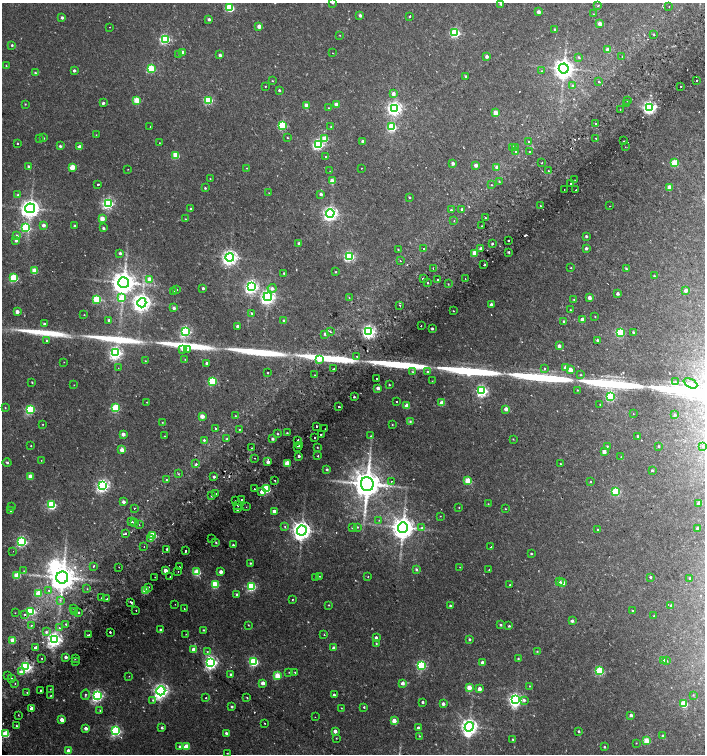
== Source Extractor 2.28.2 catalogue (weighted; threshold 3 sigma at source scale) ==
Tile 10 of 4 x 4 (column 2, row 3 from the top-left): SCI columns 1598-3002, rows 1557-3060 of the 6068 x 6115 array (HDU 1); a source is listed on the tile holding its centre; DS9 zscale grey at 2 x 2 block average (1 PNG px = mean of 2 x 2 image px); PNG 707 x 756 px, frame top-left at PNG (2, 3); each listed source drawn as its Kron ellipse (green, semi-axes under 4 px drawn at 4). Shown black and unused: <1% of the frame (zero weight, under 2 of 3 exposures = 3% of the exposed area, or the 3 px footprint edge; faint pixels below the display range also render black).
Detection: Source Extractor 2.28.2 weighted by HDU 2 'WHT'; one run over the whole footprint, this tile lists its part. Background 0.0101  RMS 0.0028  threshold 0.0126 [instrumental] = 3 sigma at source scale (4.5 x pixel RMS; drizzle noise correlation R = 1.50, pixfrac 1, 0.0396/0.0396 arcsec/px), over >= 5 px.
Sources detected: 529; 7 too faint to see at this stretch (2 x 2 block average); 1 inside a brighter object's white glare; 16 cosmic-ray / hot-pixel residue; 10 long thin detections or spike segments (spike, bleed or trail) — neither listed nor drawn; the other 495 listed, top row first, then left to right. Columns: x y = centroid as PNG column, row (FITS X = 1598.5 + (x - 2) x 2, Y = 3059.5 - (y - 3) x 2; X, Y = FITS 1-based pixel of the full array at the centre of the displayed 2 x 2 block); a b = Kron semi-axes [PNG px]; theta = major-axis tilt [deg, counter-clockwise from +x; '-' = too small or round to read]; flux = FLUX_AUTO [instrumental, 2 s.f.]
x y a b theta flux
333 3 3 2 - 0.49
501 4 2 2 - 1.7
598 6 2 2 - 0.46
669 6 2 2 - 0.33
230 8 3 3 - 41
538 12 2 2 - 4.3
593 14 2 2 - 0.39
360 15 3 2 - 2.5
410 16 2 2 - 1.7
62 17 2 2 - 1.7
209 19 2 2 - 1.7
599 23 2 2 - 5.6
259 26 2 2 - 7.1
110 27 2 2 - 0.3
555 29 3 2 - 1.1
455 33 3 3 - 64
654 34 2 2 - 0.53
340 35 2 2 - 0.29
165 39 3 3 - 80
12 45 2 2 - 0.91
608 50 2 2 - 11
183 52 3 3 - 2.1
333 53 2 2 - 0.44
179 54 3 3 - 0.72
220 55 2 2 - 2.2
487 56 2 2 - 2.4
622 56 2 2 - 1
579 57 3 3 - 0.89
6 66 2 2 - 0.39
564 68 5 5 - 540
151 69 3 3 - 37
74 70 2 2 - 1.9
542 71 2 2 - 0.33
35 73 3 2 - 0.8
466 76 3 3 - 0.74
697 80 2 2 - 2.6
272 81 2 2 - 0.34
599 81 2 2 - 1.2
265 86 2 2 - 0.69
573 86 3 3 - 2.3
681 86 2 2 - 1
279 90 2 2 - 1.1
393 94 3 3 - 3.6
137 100 3 3 - 25
208 100 3 3 - 43
627 101 2 2 - 0.56
103 103 2 2 - 1.7
626 103 2 2 - 0.53
25 104 2 2 - 0.43
306 105 2 2 - 6.3
336 105 3 2 - 7.7
328 108 2 2 - 0.32
394 108 4 4 - 210
649 108 4 4 - 180
620 109 2 2 - 0.52
495 113 3 2 - 9.4
596 124 2 2 - 1.1
283 125 3 3 - 50
150 127 2 2 - 0.42
331 127 3 2 - 0.69
392 127 3 3 - 46
96 135 2 2 - 0.25
40 138 2 2 - 0.31
43 138 2 2 - 0.96
287 138 2 2 - 0.4
325 138 3 3 - 18
596 138 2 2 - 0.45
362 141 2 2 - 1.9
624 141 2 2 - 0.34
529 142 2 2 - 2.8
17 143 2 2 - 1
159 143 2 2 - 0.39
318 144 4 3 - 88
60 146 2 2 - 1.4
80 147 2 2 - 5.3
625 147 2 2 - 0.21
513 148 2 2 - 2.2
515 148 2 2 - 0.96
515 151 2 2 - 1.6
529 152 2 2 - 0.7
176 155 3 3 - 24
325 157 2 2 - 2.4
453 163 2 2 - 2.9
542 163 2 2 - 0.83
674 163 3 3 - 29
476 165 2 2 - 4.1
28 166 3 2 - 1.3
72 167 3 3 - 15
497 167 3 3 - 3.1
247 168 2 2 - 0.37
361 168 2 2 - 0.44
128 169 2 2 - 0.23
330 171 2 2 - 0.47
548 171 2 2 - 0.82
210 179 2 2 - 0.29
575 180 2 2 - 0.41
332 181 3 3 - 11
499 181 2 2 - 0.57
570 184 2 2 - 1.8
98 185 2 2 - 4.2
492 185 2 2 - 0.82
669 187 3 2 - 9.8
205 188 2 2 - 0.81
564 189 2 2 - 0.39
576 190 2 2 - 3.1
269 193 2 2 - 0.2
321 194 3 2 - 2.1
18 195 3 3 - 1.3
409 197 2 2 - 0.66
108 203 4 3 - 110
540 205 2 2 - 0.92
609 206 2 2 - 0.4
30 208 5 4 - 460
191 209 2 2 - 0.7
462 209 2 2 - 2
451 210 2 2 - 1
330 213 4 4 - 220
102 218 3 2 - 8.6
485 218 2 2 - 1.8
185 219 2 2 - 0.4
454 221 2 2 - 0.68
43 225 2 2 - 3.8
74 226 2 2 - 1.3
481 226 2 2 - 0.66
26 228 3 3 - 53
103 228 3 2 - 1.3
17 235 3 3 - 0.98
586 236 3 2 - 1.1
16 240 2 2 - 1.7
508 240 2 2 - 1.6
299 243 2 2 - 1.6
492 244 2 2 - 1.1
481 248 4 3 - 1.2
586 248 2 2 - 2.2
398 249 2 2 - 0.4
423 249 2 2 - 0.81
509 252 2 2 - 1.4
120 253 3 3 - 1.4
474 253 3 3 - 12
349 256 3 3 - 82
230 257 4 4 - 250
400 261 2 2 - 1
484 264 2 2 - 3.6
433 268 2 2 - 0.89
571 268 2 2 - 0.43
626 269 2 2 - 0.79
34 271 3 3 - 18
336 272 3 2 - 0.42
284 273 3 2 - 0.7
654 276 2 2 - 0.72
14 278 3 3 - 48
149 279 3 3 - 6.9
423 279 2 2 - 2.4
465 279 2 2 - 1.1
438 280 2 2 - 1.7
124 282 5 5 - 840
428 283 2 2 - 1.6
448 284 3 2 - 0.32
251 286 4 4 - 170
203 288 2 2 - 1.4
272 288 4 4 - 2.3
177 289 2 2 - 0.29
686 290 2 2 - 5.7
174 291 2 2 - 0.67
618 294 2 2 - 2.2
268 297 4 4 - 220
349 297 2 2 - 0.28
121 298 4 3 - 16
589 298 3 2 - 5.1
97 299 3 3 - 32
574 300 3 3 - 0.76
142 303 5 4 - 350
491 304 3 3 - 1.7
400 306 3 2 - 1.2
174 308 3 2 - 2.1
570 310 3 2 - 0.35
453 311 2 2 - 0.39
17 312 2 2 - 4.7
252 313 2 2 - 0.68
84 315 2 2 - 0.32
595 317 2 2 - 0.38
582 319 2 2 - 5.9
109 320 2 2 - 2
283 320 2 2 - 0.96
564 321 3 2 - 0.84
44 324 3 3 - 1
238 326 2 2 - 2.3
421 326 2 2 - 0.94
432 329 2 2 - 1.4
185 331 3 3 - 100
330 331 2 2 - 1.1
368 331 4 4 - 170
633 332 3 3 - 0.99
620 333 3 3 - 38
325 334 3 2 - 1.1
597 340 2 2 - 0.95
47 341 3 3 - 0.67
559 346 2 2 - 2.8
183 349 3 3 - 3.1
188 349 3 2 - 1.7
116 353 4 4 - 160
356 356 2 2 - 0.56
185 359 2 2 - 0.33
319 360 4 3 - 4.1
145 361 2 2 - 0.54
64 362 2 2 - 0.18
207 363 2 2 - 2.3
118 368 2 2 - 0.27
566 368 3 3 - 9.5
334 369 3 2 - 0.95
545 369 3 2 - 0.79
570 370 3 3 - 7.9
413 372 3 2 - 0.48
428 372 4 3 - 1
268 373 2 2 - 0.71
315 375 3 2 - 0.43
581 375 3 2 - 0.5
376 378 2 2 - 0.53
212 381 3 3 - 40
432 381 2 2 - 0.3
32 382 2 2 - 0.47
676 382 3 2 - 0.59
690 383 7 3 -26 2.2
74 385 2 2 - 0.19
389 385 2 2 - 0.57
378 388 2 2 - 3.8
577 390 2 2 - 0.37
482 391 4 3 - 110
354 397 2 2 - 0.94
610 397 3 3 - 58
147 402 2 2 - 0.31
397 402 2 2 - 1.5
442 403 3 2 - 9.6
600 405 2 2 - 0.36
339 406 2 2 - 1.5
407 406 3 2 - 9.1
5 408 2 2 - 0.42
116 408 3 3 - 43
506 409 2 2 - 4.9
30 410 3 3 - 63
633 414 2 2 - 1.1
675 415 3 3 - 1.3
202 416 2 2 - 9.4
235 416 2 2 - 0.4
410 421 3 3 - 0.72
162 422 2 2 - 0.35
43 424 2 2 - 0.34
392 424 3 2 - 0.43
317 426 2 2 - 4.5
215 428 2 2 - 0.75
325 429 2 2 - 0.31
239 430 2 2 - 0.63
287 433 2 2 - 0.66
123 434 2 2 - 4.3
278 434 2 2 - 0.51
321 434 2 2 - 1.4
164 436 2 2 - 0.4
371 436 2 2 - 0.4
638 436 2 2 - 0.84
315 438 2 2 - 0.55
227 439 3 2 - 1
272 439 3 3 - 1.5
513 439 3 2 - 0.37
204 440 3 2 - 1.1
298 440 2 2 - 2.2
299 445 2 2 - 0.92
31 446 2 2 - 0.5
607 446 2 2 - 0.61
659 446 2 2 - 0.81
703 446 3 2 - 0.46
297 447 2 2 - 2.4
317 447 2 2 - 0.37
252 448 2 2 - 0.61
122 450 3 2 - 8.5
604 452 2 2 - 5.1
299 456 2 2 - 1.7
318 456 2 2 - 1.3
621 457 2 2 - 0.28
255 458 2 2 - 0.87
41 460 2 2 - 0.24
7 462 4 2 - 0.72
268 462 3 2 - 3.2
287 463 3 3 - 21
196 464 2 2 - 1
560 464 2 2 - 0.55
327 469 3 2 - 1.1
652 470 2 2 - 1
178 474 3 2 - 0.38
30 476 3 2 - 9.5
214 477 2 2 - 1.7
166 480 2 2 - 0.83
275 480 2 2 - 1.2
391 481 2 2 - 0.28
468 481 3 3 - 22
591 482 2 2 - 0.37
367 484 7 6 - 1500
103 485 4 4 - 160
254 489 2 2 - 0.91
266 489 3 3 - 42
616 491 3 3 - 40
262 492 3 3 - 5.2
216 494 2 2 - 1.9
212 496 2 2 - 0.94
241 499 2 2 - 0.78
235 501 2 2 - 0.21
123 502 2 2 - 2.9
699 503 3 2 - 5.2
488 504 2 2 - 0.33
51 505 4 3 - 58
238 506 2 2 - 1
12 507 2 2 - 0.4
246 507 2 2 - 0.29
459 507 2 2 - 0.32
134 508 2 2 - 0.46
237 509 2 2 - 1.3
505 509 2 2 - 0.51
11 510 3 2 - 1
274 511 2 2 - 5.6
440 516 2 2 - 0.36
379 520 3 2 - 0.27
132 521 2 2 - 1.2
134 522 2 2 - 2.3
139 525 2 2 - 0.81
285 526 3 3 - 0.74
357 527 2 2 - 0.52
352 528 2 2 - 0.76
403 528 5 5 - 790
421 528 3 2 - 0.79
698 528 2 2 - 2.6
598 529 2 2 - 0.38
302 531 5 4 - 450
125 533 3 2 - 3.1
153 535 3 3 - 32
212 538 2 2 - 0.54
150 539 3 2 - 0.93
22 541 3 3 - 87
216 542 3 2 - 0.7
233 545 2 2 - 1.1
144 546 2 2 - 1.5
491 547 2 2 - 0.38
167 549 2 2 - 1.4
13 551 2 2 - 0.22
186 551 2 2 - 2.8
531 554 2 2 - 0.69
250 563 2 2 - 0.65
93 566 2 2 - 1.7
119 567 2 2 - 0.49
180 567 2 2 - 0.35
460 567 2 2 - 0.29
416 569 3 3 - 1.1
489 570 2 2 - 1.3
24 571 3 2 - 0.45
165 571 3 2 - 6.9
178 571 2 2 - 0.31
197 572 3 3 - 27
221 572 2 2 - 4.6
17 575 3 3 - 20
319 576 2 2 - 0.28
368 576 2 2 - 0.45
62 577 6 6 - 1100
155 577 2 2 - 0.6
170 577 2 2 - 1.2
650 577 2 2 - 1
316 578 2 2 - 0.62
689 578 3 2 - 0.75
559 582 3 3 - 1.5
563 583 3 3 - 12
215 584 3 3 - 33
510 585 2 2 - 0.48
251 586 3 3 - 60
149 587 2 2 - 1.4
87 589 3 2 - 0.28
49 590 2 2 - 1.5
146 591 3 3 - 21
38 593 3 3 - 19
237 594 3 3 - 1.1
102 598 2 2 - 0.85
106 599 2 2 - 1.5
292 599 2 2 - 1
60 600 3 3 - 0.69
131 602 3 2 - 0.97
175 604 2 2 - 0.22
329 605 3 2 - 0.4
671 605 3 3 - 0.81
450 606 2 2 - 0.82
74 608 2 2 - 1.1
184 609 2 2 - 0.31
136 610 2 2 - 0.62
632 610 2 2 - 0.95
31 611 3 3 - 42
75 612 2 2 - 1.1
15 613 2 2 - 0.38
78 613 2 2 - 1.8
24 614 2 2 - 1.8
654 616 2 2 - 0.44
572 621 3 3 - 2
66 624 2 2 - 0.81
31 625 2 2 - 1
248 625 2 2 - 0.36
500 625 3 3 - 0.87
509 626 2 2 - 0.84
59 628 2 2 - 0.96
160 630 2 2 - 1.3
204 630 2 2 - 0.56
46 632 3 2 - 1.3
110 632 2 2 - 2.1
186 634 2 2 - 0.38
88 635 2 2 - 1.8
324 635 2 2 - 0.96
376 638 2 2 - 1.9
55 639 4 4 - 220
469 639 2 2 - 1
12 640 3 2 - 11
376 643 2 2 - 0.55
35 647 3 2 - 5.3
333 648 3 2 - 2.1
194 649 3 2 - 7.8
537 651 3 3 - 0.55
207 652 3 2 - 0.69
66 657 2 2 - 2.7
42 658 2 2 - 0.48
75 659 2 2 - 0.48
518 659 2 2 - 0.6
663 660 2 2 - 5.6
75 661 2 2 - 0.41
667 661 3 2 - 0.48
211 662 4 4 - 170
254 662 3 3 - 58
482 663 2 2 - 3.9
421 665 3 3 - 71
26 667 3 3 - 120
600 671 3 3 - 43
21 672 3 3 - 3.4
289 672 2 2 - 0.25
295 672 3 2 - 0.49
231 674 2 2 - 1.6
7 675 2 2 - 0.57
129 676 2 2 - 0.26
277 676 3 3 - 20
11 678 2 2 - 1.1
15 683 2 2 - 0.42
263 683 2 2 - 5.2
402 683 3 3 - 2.5
530 686 2 2 - 0.39
469 688 3 3 - 13
50 689 2 2 - 0.35
479 689 2 2 - 4.6
41 691 2 2 - 3.8
161 691 5 4 - 250
27 692 2 2 - 0.68
51 695 2 2 - 0.33
85 695 5 2 - 0.78
97 695 4 3 - 140
334 695 2 2 - 1.4
693 695 3 3 - 0.45
206 698 2 2 - 0.84
247 698 3 2 - 0.44
153 700 3 3 - 0.81
515 700 4 4 - 170
524 700 4 3 - 1.7
423 702 2 2 - 1.3
443 704 2 2 - 3.1
684 704 3 3 - 31
232 707 2 2 - 1.1
364 707 3 2 - 0.66
32 708 2 2 - 4.3
341 708 2 2 - 0.29
100 711 3 2 - 0.43
18 715 2 2 - 0.29
631 715 2 2 - 2.6
315 717 2 2 - 0.35
62 720 3 2 - 5.7
394 721 2 2 - 8.4
264 723 2 2 - 0.37
17 726 2 2 - 0.92
469 727 5 4 - 340
86 728 3 2 - 3.5
162 728 2 2 - 1.4
418 728 2 2 - 3.5
116 731 3 3 - 88
335 731 3 2 - 4
579 731 2 2 - 0.91
226 733 3 3 - 1.6
6 734 3 3 - 32
419 736 3 2 - 0.39
663 736 3 3 - 1.3
336 738 2 2 - 0.35
513 739 3 2 - 0.56
646 741 3 3 - 22
636 743 2 2 - 0.28
186 746 3 3 - 16
179 747 3 3 - 0.98
604 747 2 2 - 0.73
68 751 3 2 - 4.3
227 753 2 2 - 0.44
Overlapping masked pixels (flux is a lower limit): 2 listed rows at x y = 24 614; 55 639
Isophote crosses this tile's border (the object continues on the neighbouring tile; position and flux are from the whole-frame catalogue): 2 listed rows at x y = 333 3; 501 4